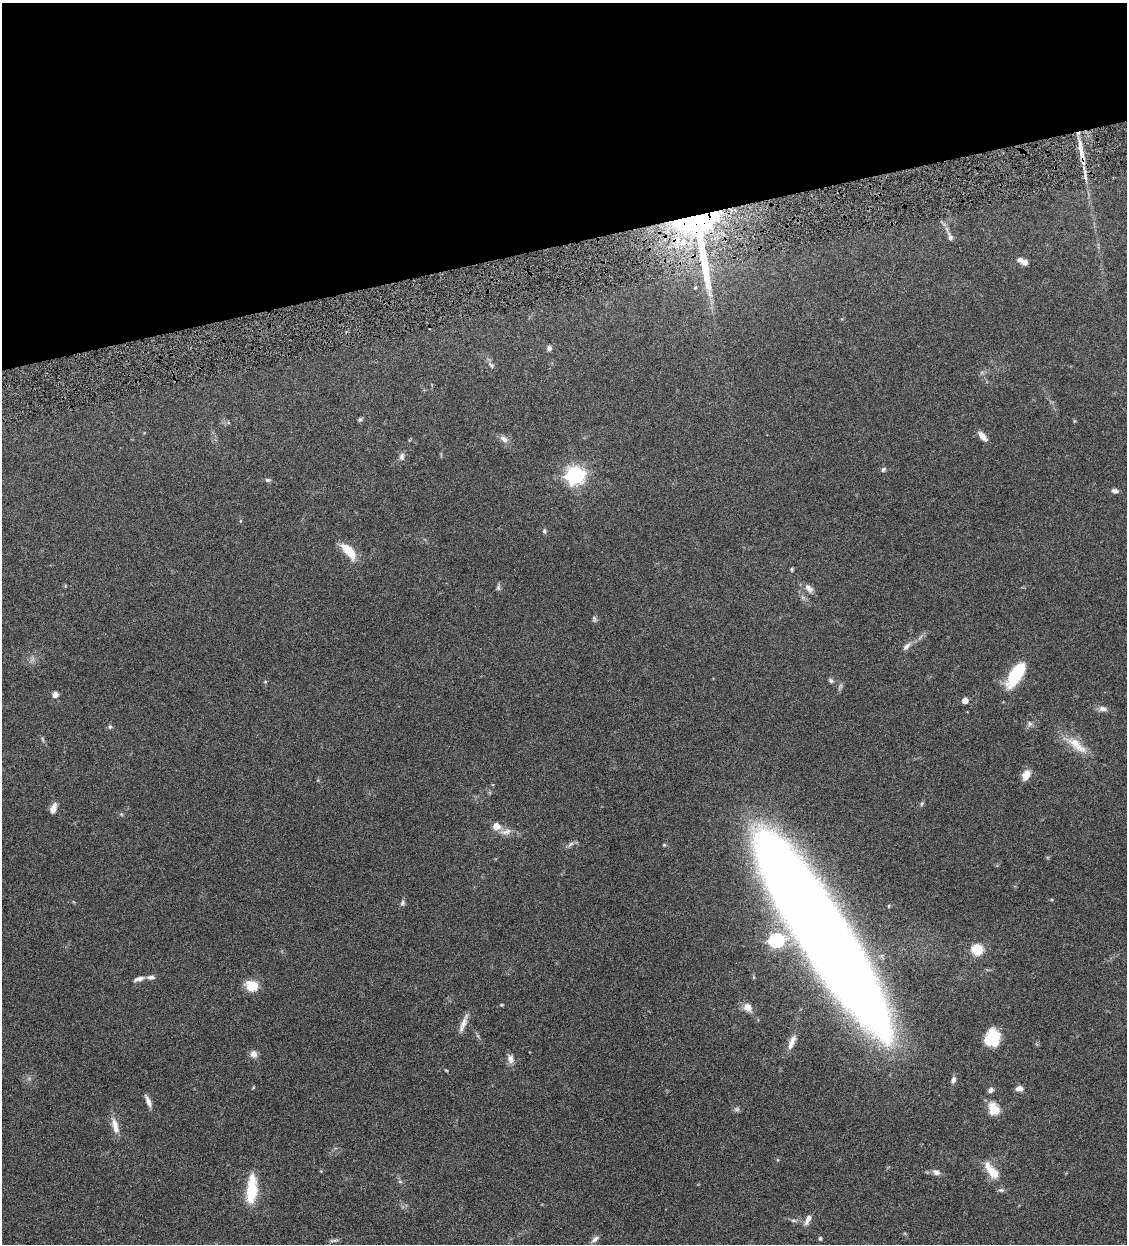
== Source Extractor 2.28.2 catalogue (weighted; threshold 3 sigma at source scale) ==
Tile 3 of 4 x 4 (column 3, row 1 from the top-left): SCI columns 2514-3638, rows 3729-4970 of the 4909 x 4973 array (HDU 1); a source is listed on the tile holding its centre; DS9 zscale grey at full resolution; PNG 1129 x 1246 px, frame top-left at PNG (2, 3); no overlay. Shown black and unused: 20% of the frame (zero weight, under 4 of 8 exposures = <1% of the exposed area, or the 3 px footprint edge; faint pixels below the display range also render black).
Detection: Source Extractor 2.28.2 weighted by HDU 2 'WHT'; one run over the whole footprint, this tile lists its part. Background 0.0434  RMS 0.0037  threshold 0.0151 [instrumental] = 3 sigma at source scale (4.09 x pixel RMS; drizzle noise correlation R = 1.36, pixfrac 0.8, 0.05/0.05 arcsec/px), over >= 5 px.
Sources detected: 69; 2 inside a brighter listed object's ellipse — not listed separately; the other 67 listed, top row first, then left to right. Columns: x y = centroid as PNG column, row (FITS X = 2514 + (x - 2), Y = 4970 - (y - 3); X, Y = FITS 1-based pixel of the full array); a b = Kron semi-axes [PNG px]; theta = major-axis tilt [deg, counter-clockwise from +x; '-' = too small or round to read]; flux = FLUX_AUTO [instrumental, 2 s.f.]
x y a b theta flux
1081 151 32 6 -80 6.9
698 228 77 35 -80 150
950 237 12 6 -70 1.4
1025 262 9 7 -17 1.4
549 348 6 6 - 1
491 365 10 6 -44 1.1
360 420 7 5 47 0.55
982 436 13 6 -50 2.2
504 439 12 7 -34 1.7
402 456 11 7 82 1.2
883 469 7 6 - 0.71
575 475 7 7 - 140
268 480 7 5 0 0.61
1115 491 8 5 -9 1
544 531 7 5 -76 0.58
349 551 18 8 -49 8.1
792 569 5 4 - 0.39
498 588 8 6 -90 0.7
809 588 14 8 -43 1.8
906 646 13 6 45 1.4
1016 675 28 12 57 15
831 681 7 5 -40 0.71
265 682 5 3 - 0.28
55 695 7 6 - 1.4
965 701 4 4 - 3.1
1103 709 10 6 -3 1.4
1030 724 8 6 -89 0.89
110 727 6 5 - 0.57
1076 745 33 11 -39 6.3
1026 775 11 8 58 3.5
922 804 7 4 70 0.54
53 808 11 6 67 2.2
496 826 6 5 - 4.1
506 832 17 7 11 2.2
570 844 10 5 38 0.96
403 903 9 5 66 0.83
889 906 5 3 - 0.31
820 931 169 31 -57 1200
776 940 7 6 - 57
977 949 8 7 - 12
139 979 15 6 17 1.5
251 986 13 11 -18 5.7
502 1005 5 3 - 0.3
748 1007 9 8 - 3
463 1024 26 6 70 2.4
992 1039 14 12 74 15
792 1042 21 7 67 2.9
253 1054 8 7 - 1.9
511 1059 11 8 -78 1.8
446 1070 5 3 - 0.27
953 1080 8 6 70 1.2
253 1088 5 3 - 0.29
1019 1089 8 6 5 1.7
991 1090 6 5 - 1.2
148 1102 14 5 -67 1.7
737 1109 8 6 0 0.74
994 1109 13 10 -60 5.9
115 1126 22 7 -76 3.3
992 1171 28 11 -51 6.4
936 1172 9 7 -22 1.4
400 1182 6 4 -1 0.47
252 1190 32 11 86 11
808 1219 15 6 64 1.8
793 1220 7 4 -18 0.59
820 1238 6 4 89 0.47
595 1239 12 5 36 1.2
334 1240 8 4 0 0.72
Overlapping masked pixels (flux is a lower limit): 2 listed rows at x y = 1081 151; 698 228